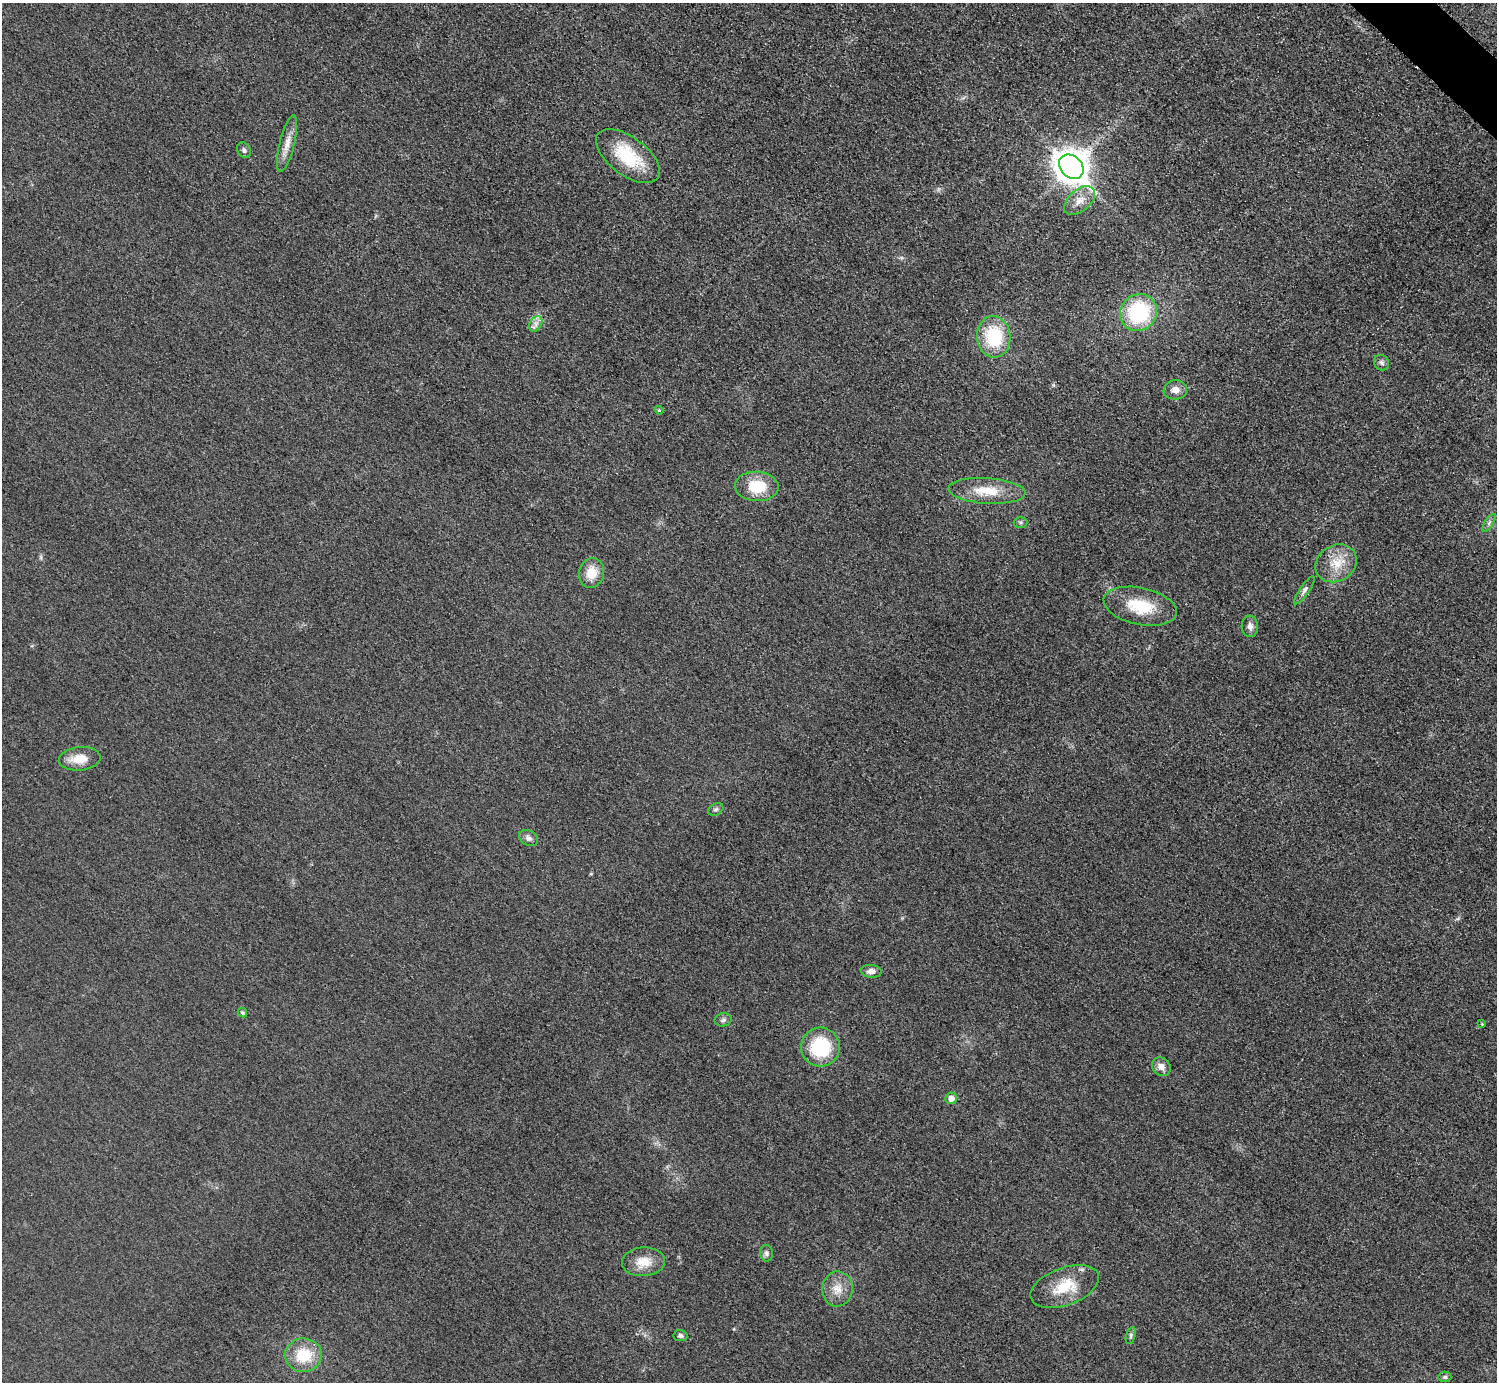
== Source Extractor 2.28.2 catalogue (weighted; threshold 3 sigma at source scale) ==
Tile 10 of 4 x 4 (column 2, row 3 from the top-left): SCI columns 1509-3003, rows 1694-3073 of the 6004 x 6004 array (HDU 1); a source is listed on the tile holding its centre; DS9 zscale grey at full resolution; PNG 1499 x 1384 px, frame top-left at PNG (2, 3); each listed source drawn as its Kron ellipse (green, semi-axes under 4 px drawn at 4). Shown black and unused: <1% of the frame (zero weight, under 3 of 5 exposures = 1% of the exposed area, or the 3 px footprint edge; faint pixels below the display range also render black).
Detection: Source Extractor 2.28.2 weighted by HDU 2 'WHT'; one run over the whole footprint, this tile lists its part. Background 0.0182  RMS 0.0054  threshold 0.0244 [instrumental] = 3 sigma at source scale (4.5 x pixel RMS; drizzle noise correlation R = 1.50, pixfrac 1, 0.05/0.05 arcsec/px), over >= 5 px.
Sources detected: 38; all 38 listed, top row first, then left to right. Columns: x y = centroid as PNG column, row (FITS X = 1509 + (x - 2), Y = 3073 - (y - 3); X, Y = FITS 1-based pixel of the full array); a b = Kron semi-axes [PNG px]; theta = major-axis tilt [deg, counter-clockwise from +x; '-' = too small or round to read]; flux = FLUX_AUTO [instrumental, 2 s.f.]
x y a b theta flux
287 144 29 7 76 6
244 150 8 6 -56 1.5
628 156 37 19 -37 26
1071 167 14 10 -45 890
1080 201 18 10 40 6
1138 313 19 17 47 44
536 324 8 6 61 2.2
994 337 21 16 -84 30
1382 363 8 7 - 1.6
1175 390 12 9 8 4
659 410 4 4 - 0.65
757 486 22 15 -3 17
987 491 38 13 -4 15
1020 522 7 5 0 1
1489 523 10 4 57 1.4
1336 563 21 18 31 12
591 573 15 12 75 9.3
1304 590 17 4 55 1.9
1140 606 37 18 -12 21
1250 626 11 8 -87 2.6
80 759 21 11 5 8.6
716 809 8 5 29 1.2
528 838 10 7 -31 2.1
871 971 10 6 -5 3
242 1013 5 4 - 1
723 1020 8 6 13 1.5
1482 1024 4 4 - 0.49
820 1047 19 19 - 30
1161 1067 10 8 -44 3.5
951 1098 6 5 - 3.9
766 1253 8 6 -79 1.5
643 1262 21 14 4 9.1
1065 1287 36 18 20 18
837 1289 17 15 83 7.4
680 1336 7 5 -6 1.4
1131 1336 9 4 74 1.1
303 1355 18 17 - 17
1445 1377 6 5 - 0.97